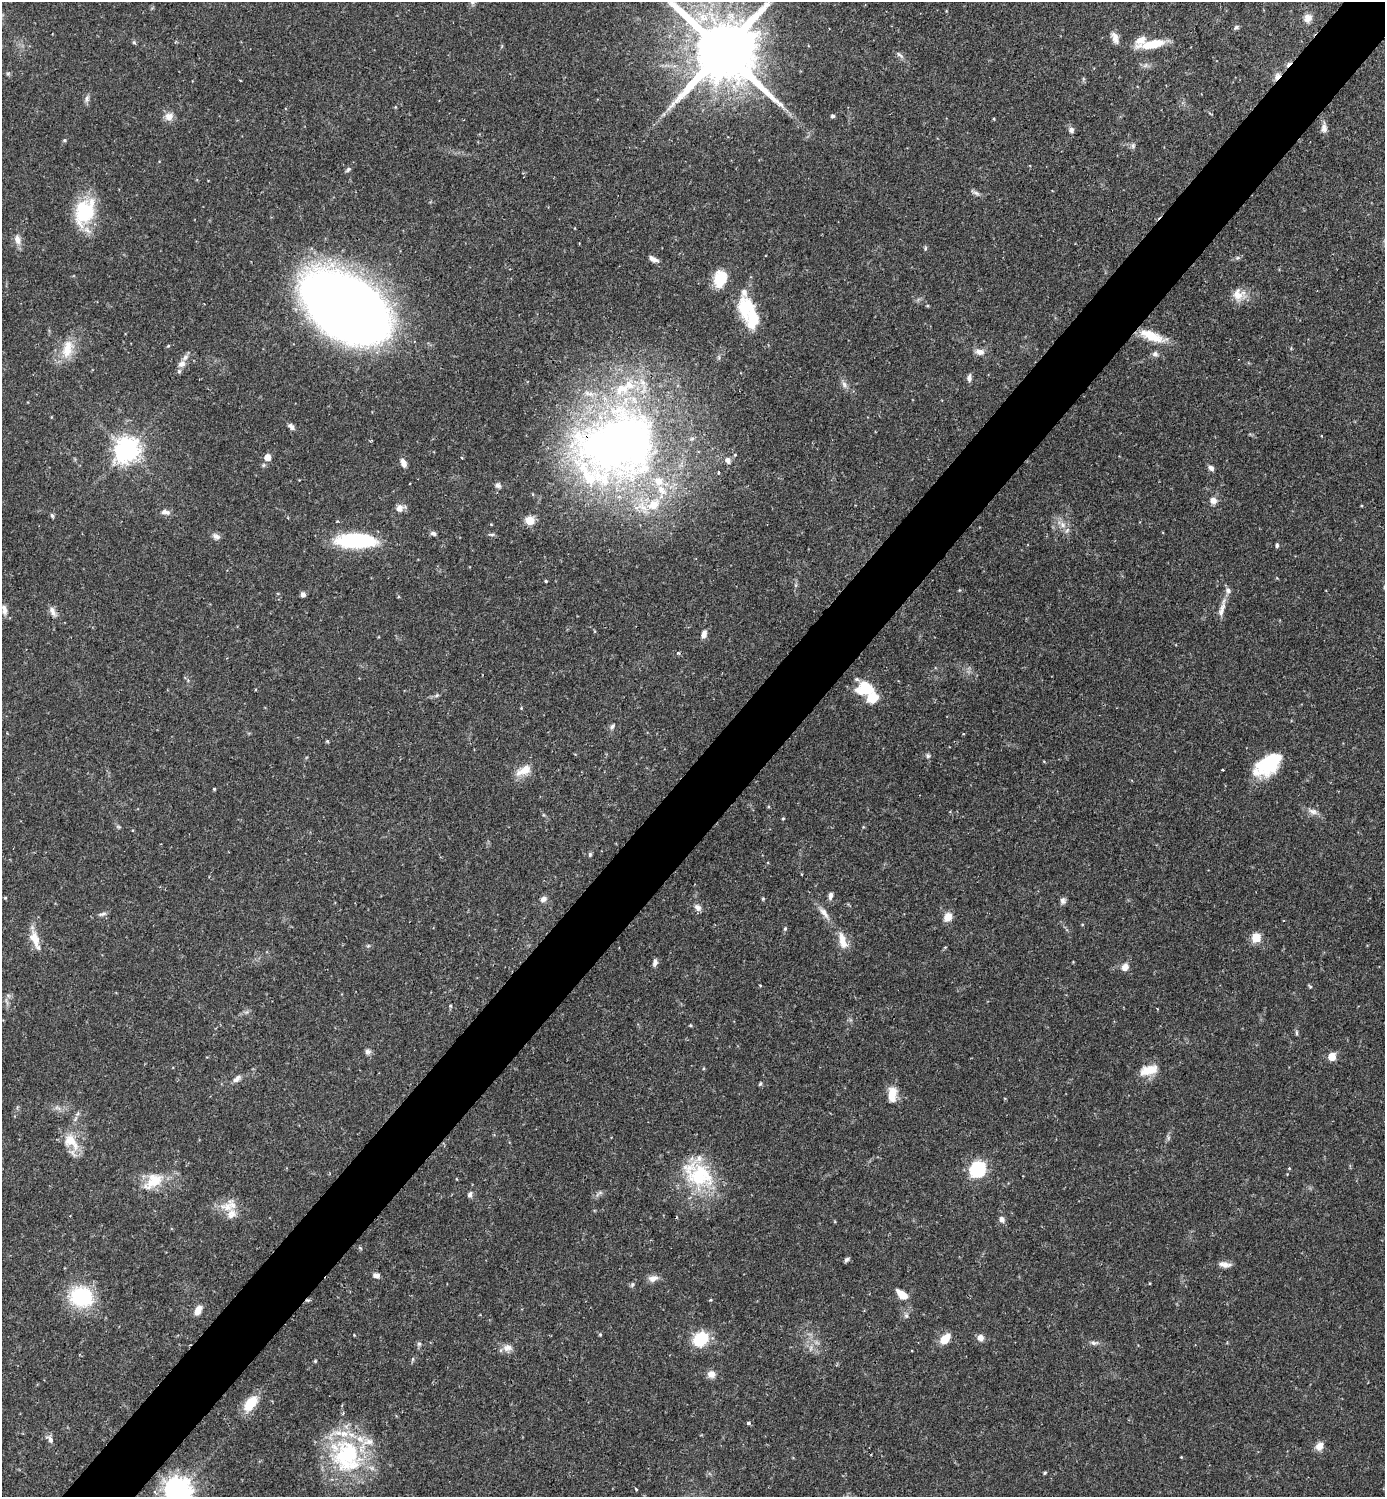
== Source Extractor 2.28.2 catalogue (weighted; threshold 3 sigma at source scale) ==
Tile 7 of 4 x 4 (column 3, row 2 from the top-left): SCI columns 2921-4303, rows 2992-4486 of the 5983 x 5982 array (HDU 1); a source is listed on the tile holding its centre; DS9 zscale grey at full resolution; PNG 1387 x 1499 px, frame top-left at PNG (2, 2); no overlay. Shown black and unused: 5% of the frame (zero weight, under 2 of 3 exposures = <1% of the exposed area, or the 3 px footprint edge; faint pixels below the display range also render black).
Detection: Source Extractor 2.28.2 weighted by HDU 2 'WHT'; one run over the whole footprint, this tile lists its part. Background 0.0719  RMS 0.0042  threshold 0.0191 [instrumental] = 3 sigma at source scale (4.5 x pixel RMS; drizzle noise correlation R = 1.50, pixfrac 1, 0.05/0.05 arcsec/px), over >= 5 px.
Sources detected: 178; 2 cosmic-ray / hot-pixel residue — not listed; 20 inside a brighter listed object's ellipse — not listed separately; the other 156 listed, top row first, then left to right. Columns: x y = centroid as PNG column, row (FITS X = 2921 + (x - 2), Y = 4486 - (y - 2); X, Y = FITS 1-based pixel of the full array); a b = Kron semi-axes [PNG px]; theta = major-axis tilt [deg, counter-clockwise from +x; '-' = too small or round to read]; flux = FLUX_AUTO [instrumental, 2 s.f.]
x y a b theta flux
1308 18 11 10 - 3.1
1236 27 7 5 28 0.9
1115 38 14 7 -68 2.9
134 42 5 5 - 0.6
1152 44 30 8 10 11
722 50 21 17 -45 5000
899 55 14 5 -38 1.4
1145 65 8 5 31 1.2
8 73 7 4 1 0.65
1277 76 10 6 53 2.5
240 80 3 2 - 0.37
87 98 11 5 76 1.4
664 114 7 4 71 0.8
833 116 5 5 - 0.83
169 117 11 10 - 3.3
994 119 4 3 - 0.34
1324 128 13 7 88 2.3
1071 130 7 6 - 1.6
64 140 5 4 - 0.59
1133 146 8 6 -77 1.1
348 170 8 5 43 0.85
976 193 10 6 -26 1.4
85 212 34 22 68 25
18 239 13 8 -78 3.1
925 248 6 5 - 0.62
653 259 13 6 -27 2.1
720 279 20 14 75 11
1239 295 18 16 -11 5.8
927 306 5 3 - 0.45
348 308 67 41 -33 750
748 311 40 20 -61 21
1152 336 32 11 -20 11
67 350 21 15 84 9.3
980 352 12 7 -4 2.9
1155 354 8 8 - 1.5
182 364 11 8 34 2.7
969 378 9 5 89 1.6
844 384 9 7 -60 1.7
291 426 11 5 -44 1.4
618 445 111 89 19 320
127 450 8 8 - 420
267 457 5 5 - 6
727 460 9 7 -74 1.7
403 463 11 6 -65 2.7
263 465 6 5 - 0.78
1211 468 8 6 -44 1.6
718 473 4 3 - 0.64
498 485 8 7 - 1.5
1213 500 9 8 - 2.7
400 508 10 7 23 3.2
165 512 13 7 -9 2.2
52 516 7 4 -63 0.74
530 520 11 10 - 4.7
1062 525 11 9 -61 3.2
433 533 7 5 -17 1.3
492 534 8 4 0 0.78
216 536 12 7 -25 1.8
357 540 45 15 0 36
1277 546 6 4 -90 0.79
546 581 4 3 - 0.49
303 594 5 5 - 1.8
1222 609 23 7 73 3.4
4 610 13 6 -79 2.4
52 610 12 9 -48 2.3
704 634 9 6 73 2.4
678 653 5 4 - 0.66
865 687 16 13 -23 17
437 695 8 5 32 0.88
521 708 4 4 - 0.38
612 726 8 6 52 1.1
327 741 5 4 - 0.5
928 756 7 6 - 0.94
1044 762 5 3 - 0.34
1269 764 32 20 39 22
524 770 21 10 27 6.4
1222 770 3 2 - 0.55
214 789 3 3 - 0.54
1313 811 15 7 -20 2.5
783 818 4 4 - 0.44
118 827 7 4 -19 0.65
863 827 5 4 - 0.41
590 854 6 5 - 0.69
830 896 10 5 83 1.7
5 898 4 4 - 0.43
544 899 9 7 30 1.9
763 899 5 4 - 0.48
1063 901 8 7 - 1.4
698 907 10 7 -49 1.9
824 913 24 7 -52 3.8
102 914 12 5 15 1.3
948 917 10 8 63 4.6
785 929 6 4 69 0.63
1256 938 5 5 - 18
35 939 27 10 -70 6.5
842 940 25 10 -76 5.6
368 946 5 5 - 0.64
655 962 10 6 80 1.6
1073 962 3 3 - 0.29
1125 967 9 7 64 3
1310 986 6 4 -49 0.58
8 995 7 4 -19 0.83
450 1006 5 4 - 0.6
1157 1009 4 2 - 0.3
246 1012 7 5 33 0.97
690 1025 5 3 - 0.43
1297 1033 9 4 -85 0.79
368 1052 8 7 - 1.4
1332 1056 5 5 - 10
703 1068 5 3 - 0.42
1148 1070 24 11 16 7.7
237 1079 12 7 42 2
760 1084 6 4 63 0.57
892 1094 19 10 87 6.8
57 1108 11 5 -21 1.7
1168 1138 8 4 90 0.89
71 1141 28 17 -48 9.9
1289 1168 4 4 - 0.36
978 1169 8 7 - 95
698 1174 45 32 -50 33
153 1181 30 17 37 12
599 1193 14 4 32 1.3
470 1194 8 5 68 1.3
229 1206 26 16 19 7.5
676 1217 4 3 - 0.37
1002 1219 8 7 - 1.9
360 1248 6 3 -37 0.52
847 1260 7 4 44 1
1224 1264 15 6 -7 2.7
376 1275 8 6 -12 1.8
653 1278 14 8 17 2.7
632 1284 8 5 63 0.84
902 1294 14 7 -37 5.1
81 1297 28 24 -15 27
710 1300 5 4 - 0.45
198 1310 10 6 58 4.3
906 1315 8 6 -60 1.2
600 1334 5 4 - 0.5
980 1338 8 8 - 2.4
701 1339 16 13 36 17
945 1339 11 7 47 8
1094 1343 13 5 -2 1.5
419 1344 6 6 - 0.87
508 1348 14 9 1 3.2
811 1348 11 4 79 1.2
413 1359 6 4 71 0.61
315 1361 4 3 - 0.49
711 1374 10 9 - 2.9
251 1403 19 11 53 10
748 1423 4 4 - 1
50 1439 10 6 -56 2
1319 1446 12 9 58 3.1
347 1455 48 42 64 52
1181 1457 3 3 - 0.3
1045 1473 5 4 - 0.51
636 1489 4 2 - 0.48
177 1491 9 9 - 560
Overlapping masked pixels (flux is a lower limit): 2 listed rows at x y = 1277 76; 618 445
Isophote crosses this tile's border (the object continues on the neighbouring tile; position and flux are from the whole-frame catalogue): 2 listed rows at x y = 722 50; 177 1491